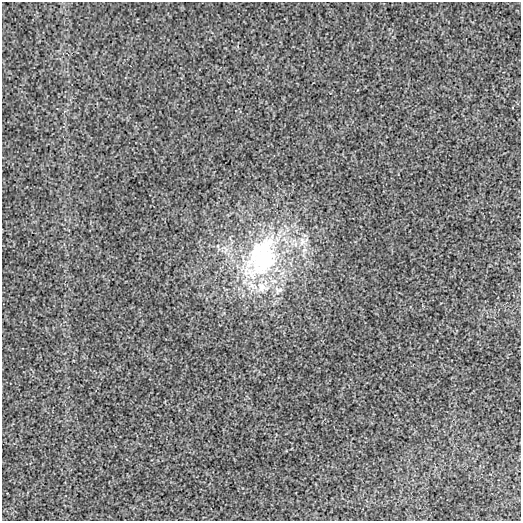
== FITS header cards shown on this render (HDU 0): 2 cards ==
NAXIS1  =                  519 /
NAXIS2  =                  519 /

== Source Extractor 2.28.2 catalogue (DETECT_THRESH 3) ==
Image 519 x 519 px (HDU 0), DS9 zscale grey, 1 PNG px = 1 image px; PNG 523 x 523 px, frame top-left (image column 1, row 519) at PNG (2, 2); no overlay
Background -4.81e-05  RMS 0.0025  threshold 0.00759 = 3 sigma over >= 5 px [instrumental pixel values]
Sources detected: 5; all 5 listed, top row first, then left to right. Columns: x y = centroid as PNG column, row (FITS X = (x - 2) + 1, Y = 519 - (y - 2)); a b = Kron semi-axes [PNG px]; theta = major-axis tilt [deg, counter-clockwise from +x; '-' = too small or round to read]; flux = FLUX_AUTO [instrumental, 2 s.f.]
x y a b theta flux
302 242 13 10 83 1.8
304 250 9 5 25 0.65
261 257 76 43 61 35
262 287 21 16 -16 4.7
278 290 13 11 0 1.4